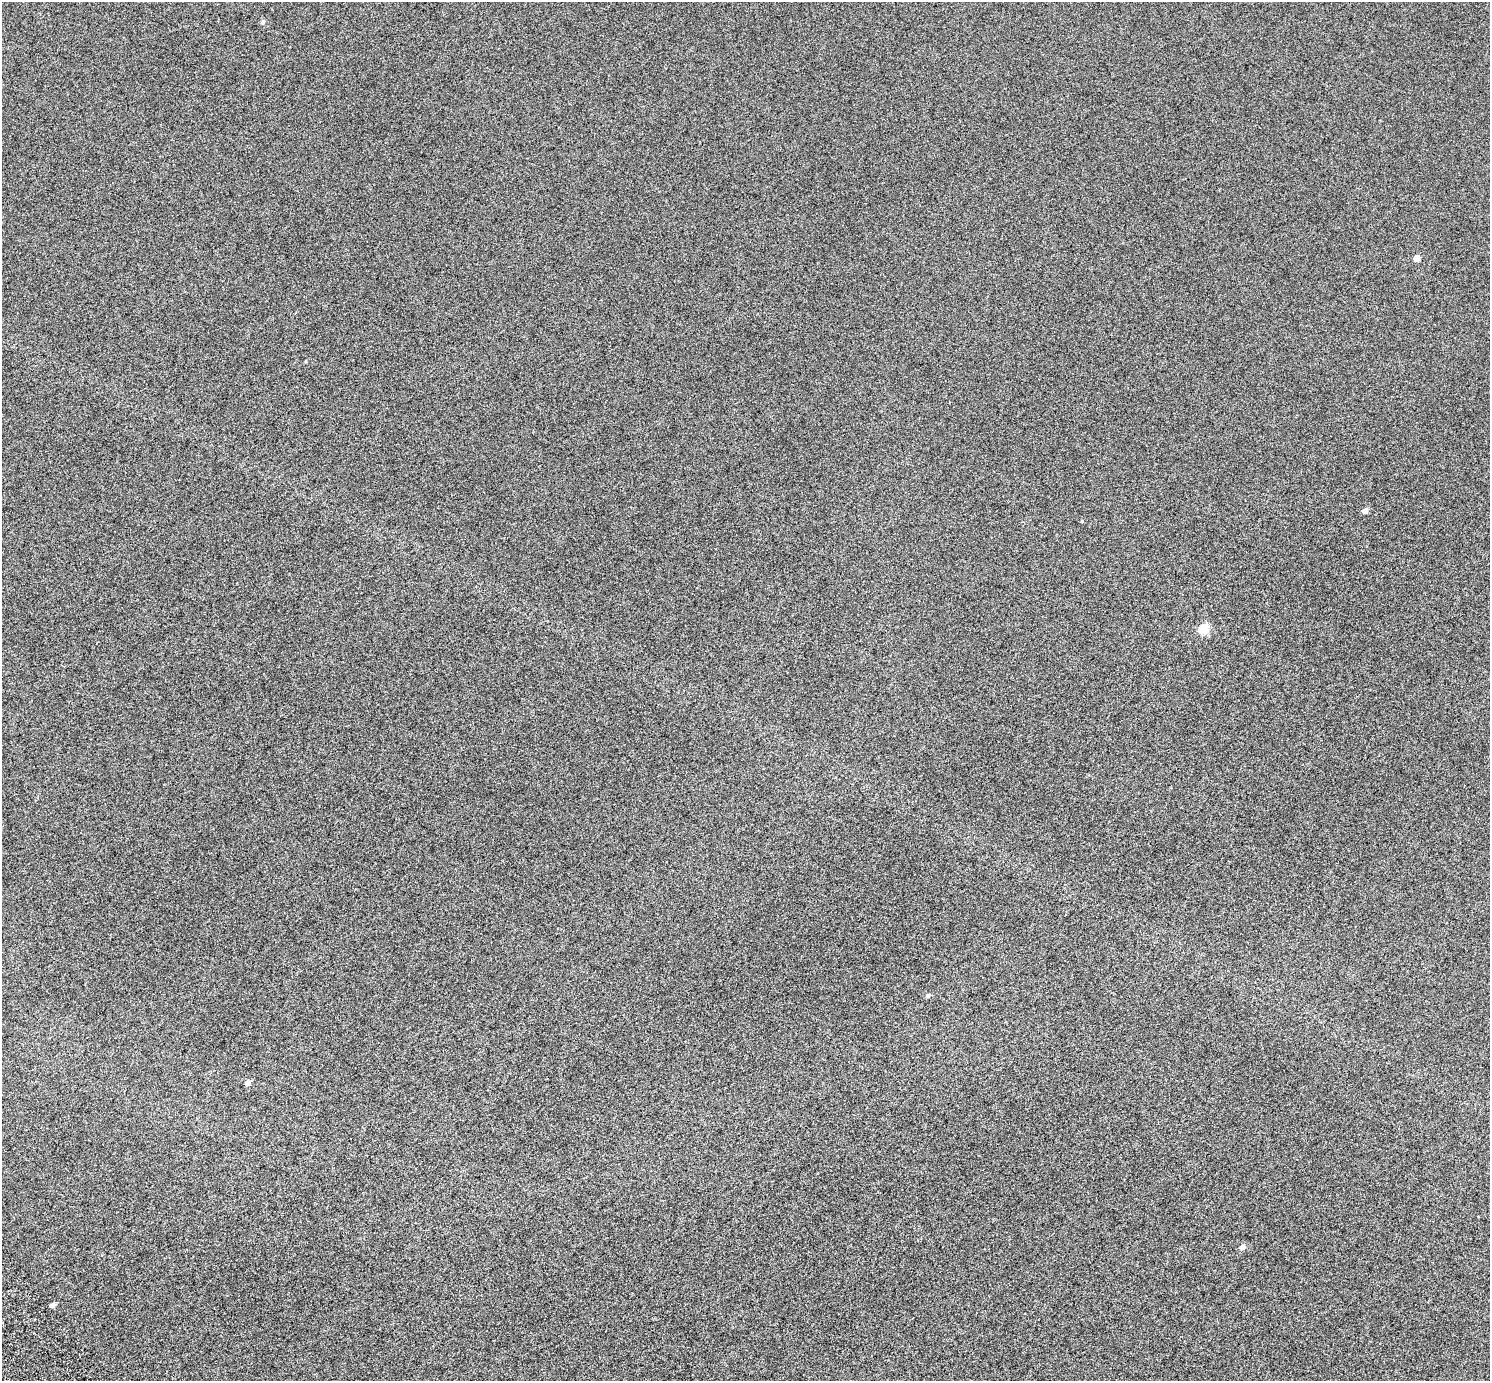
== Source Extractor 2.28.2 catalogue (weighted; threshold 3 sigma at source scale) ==
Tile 7 of 4 x 4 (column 3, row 2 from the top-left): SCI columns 3038-4525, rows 2973-4351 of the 6078 x 6006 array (HDU 1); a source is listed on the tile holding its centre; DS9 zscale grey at full resolution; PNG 1492 x 1383 px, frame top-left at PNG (2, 2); no overlay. Shown black and unused: <1% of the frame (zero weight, under 6 of 12 exposures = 4% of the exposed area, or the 3 px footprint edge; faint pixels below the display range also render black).
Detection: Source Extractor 2.28.2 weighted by HDU 2 'WHT'; one run over the whole footprint, this tile lists its part. Background 8.45e-05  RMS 0.003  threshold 0.0121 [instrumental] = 3 sigma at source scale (4.09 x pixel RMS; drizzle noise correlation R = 1.36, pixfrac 0.8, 0.0396/0.0396 arcsec/px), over >= 5 px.
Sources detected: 9; all 9 listed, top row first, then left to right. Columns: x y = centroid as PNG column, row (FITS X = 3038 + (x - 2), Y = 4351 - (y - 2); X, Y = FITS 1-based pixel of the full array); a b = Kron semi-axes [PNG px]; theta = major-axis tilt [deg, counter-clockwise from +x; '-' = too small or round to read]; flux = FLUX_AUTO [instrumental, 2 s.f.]
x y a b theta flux
263 22 6 5 - 0.42
1417 258 5 4 - 2.9
1365 511 5 4 - 1.7
1082 521 4 3 - 0.18
1203 629 5 5 - 13
928 995 5 5 - 0.51
248 1083 6 6 - 1
1242 1247 6 5 - 1.3
52 1305 5 5 - 0.91